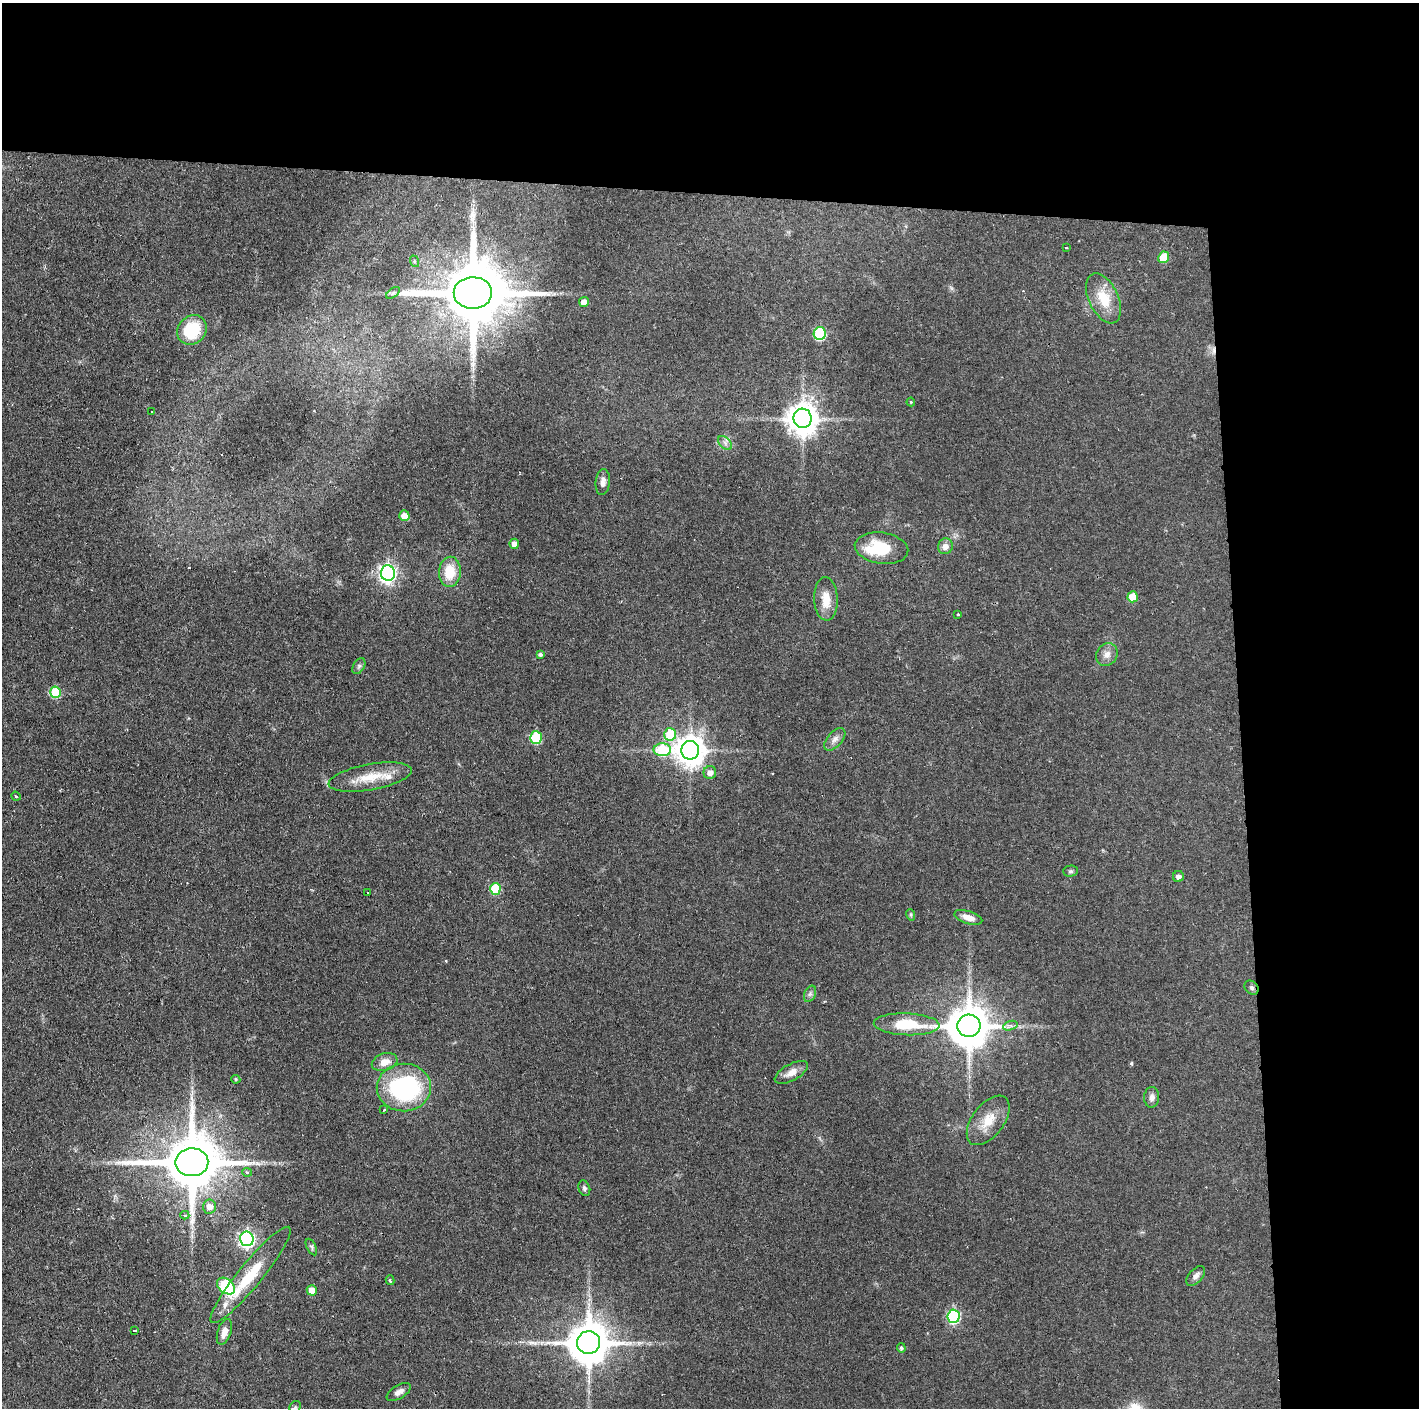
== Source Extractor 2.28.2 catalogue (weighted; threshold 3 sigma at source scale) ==
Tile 3 of 3 x 3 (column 3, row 1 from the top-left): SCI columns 2835-4251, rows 2813-4218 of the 4251 x 4218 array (HDU 1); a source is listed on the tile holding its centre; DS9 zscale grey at full resolution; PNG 1421 x 1410 px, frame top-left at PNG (2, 3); each listed source drawn as its Kron ellipse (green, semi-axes under 4 px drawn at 4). Shown black and unused: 24% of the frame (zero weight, under 2 of 3 exposures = <1% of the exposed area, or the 3 px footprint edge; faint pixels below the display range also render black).
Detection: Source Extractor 2.28.2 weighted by HDU 2 'WHT'; one run over the whole footprint, this tile lists its part. Background 0.0829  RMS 0.0065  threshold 0.0291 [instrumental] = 3 sigma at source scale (4.5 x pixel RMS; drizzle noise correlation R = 1.50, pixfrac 1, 0.05/0.05 arcsec/px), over >= 5 px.
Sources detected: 81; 2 inside a brighter object's white glare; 4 cosmic-ray / hot-pixel residue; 1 long thin detection or spike segment (spike, bleed or trail) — neither listed nor drawn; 2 inside a brighter listed object's ellipse — not listed separately; the other 72 listed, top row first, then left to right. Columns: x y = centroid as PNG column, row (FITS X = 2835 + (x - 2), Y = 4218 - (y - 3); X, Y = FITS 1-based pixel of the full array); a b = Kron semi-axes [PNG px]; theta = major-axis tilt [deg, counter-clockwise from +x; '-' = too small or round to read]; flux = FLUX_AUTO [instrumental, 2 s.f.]
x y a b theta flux
1066 248 4 2 - 0.5
1164 257 6 5 - 16
414 261 6 3 -72 0.64
393 293 8 4 37 1.3
473 293 19 16 0 6900
1104 298 27 14 -65 18
584 302 5 4 - 5.8
192 330 16 13 45 31
820 334 6 6 - 60
911 402 4 4 - 0.67
152 412 2 2 - 0.76
803 418 9 9 - 1100
725 443 8 5 -46 2.2
603 482 13 7 85 3.8
404 516 5 5 - 7.1
514 544 5 4 - 4.7
945 546 8 7 - 3.9
881 548 27 15 -8 24
450 572 15 11 86 16
388 573 7 7 - 270
1133 597 5 5 - 15
826 599 22 12 -88 10
958 614 3 3 - 0.77
540 654 4 4 - 1.4
1107 654 12 10 59 4.4
359 666 8 5 60 1.5
56 692 6 5 - 30
670 734 6 6 - 24
536 738 6 5 - 42
835 739 13 7 48 3.5
662 750 9 6 0 42
690 750 9 9 - 920
710 773 6 6 - 4.1
370 777 42 13 10 17
16 796 5 4 - 0.82
1070 871 7 5 2 1.4
1178 876 5 5 - 3.1
495 889 6 5 - 29
368 893 2 2 - 0.6
911 915 6 3 -72 0.85
968 917 14 6 -18 5.6
1252 988 8 6 -46 1.6
810 994 9 5 65 1.8
907 1024 33 11 -2 22
969 1026 11 11 - 2400
1010 1026 7 4 18 1.7
385 1062 13 8 18 6.3
791 1072 18 8 29 6
236 1079 5 4 - 0.77
404 1087 27 24 1 89
1152 1097 10 7 87 2.9
384 1110 3 2 - 0.8
988 1120 28 15 53 14
192 1162 16 14 1 4800
247 1172 5 4 - 1.1
584 1188 8 5 -70 1.7
209 1207 7 6 - 5.3
185 1215 4 4 - 1.1
247 1239 7 6 - 190
311 1247 9 4 -63 1.3
250 1275 61 12 51 27
1196 1276 12 6 48 3.1
390 1280 5 3 - 1.1
226 1286 10 7 -40 62
312 1290 5 5 - 7.3
954 1316 6 6 - 76
134 1331 3 3 - 3.2
224 1332 13 6 71 6.2
589 1343 11 11 - 2300
901 1348 5 4 - 1.1
399 1392 13 6 31 3.6
295 1407 6 5 - 1.5
Overlapping masked pixels (flux is a lower limit): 2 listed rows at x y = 473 293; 192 1162
Unlisted compact peaks at least as high as the median listed source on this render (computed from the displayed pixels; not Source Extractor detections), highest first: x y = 1131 1063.